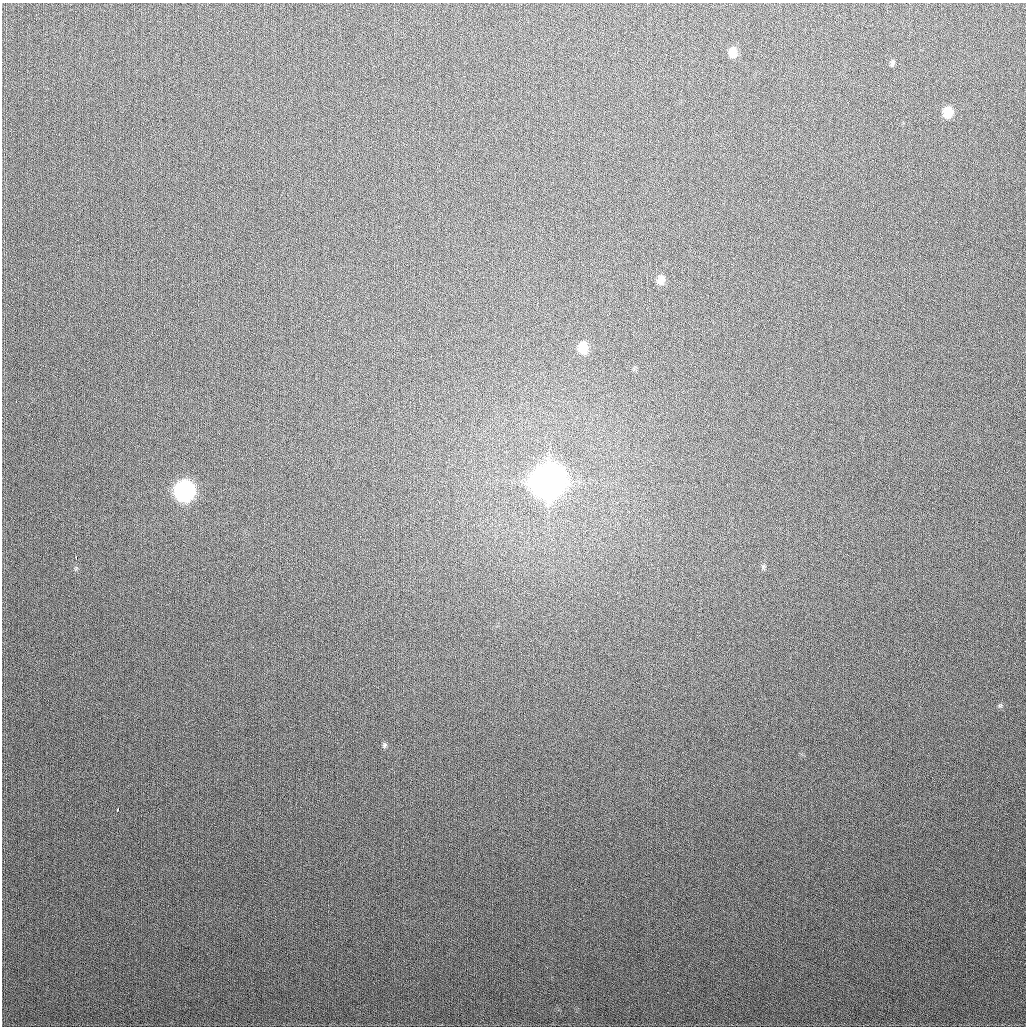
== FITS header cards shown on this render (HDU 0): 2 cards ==
NAXIS1  =                 1024
NAXIS2  =                 1024

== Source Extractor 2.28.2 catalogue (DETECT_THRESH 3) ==
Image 1024 x 1024 px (HDU 0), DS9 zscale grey, 1 PNG px = 1 image px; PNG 1028 x 1028 px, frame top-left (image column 1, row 1024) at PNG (2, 3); no overlay
Background 296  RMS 12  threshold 34.8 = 3 sigma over >= 5 px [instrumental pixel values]
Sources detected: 12; all 12 listed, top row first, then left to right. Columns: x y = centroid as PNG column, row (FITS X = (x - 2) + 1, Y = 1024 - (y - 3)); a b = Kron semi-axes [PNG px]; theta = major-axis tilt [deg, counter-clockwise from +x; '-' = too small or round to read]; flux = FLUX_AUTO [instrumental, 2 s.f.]
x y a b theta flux
733 52 11 8 82 8.8e+03
892 63 8 5 76 1.9e+03
948 112 10 9 - 1.5e+04
661 280 10 8 73 5.6e+03
583 347 11 9 -90 1.7e+04
16 401 3 2 - 9.2e+02
548 481 13 12 - 2.5e+06
184 491 11 10 - 2.8e+05
76 558 3 2 - 3.1e+03
1000 705 6 4 1 1.2e+03
384 745 8 5 43 1.5e+03
117 809 3 3 - 4.7e+03